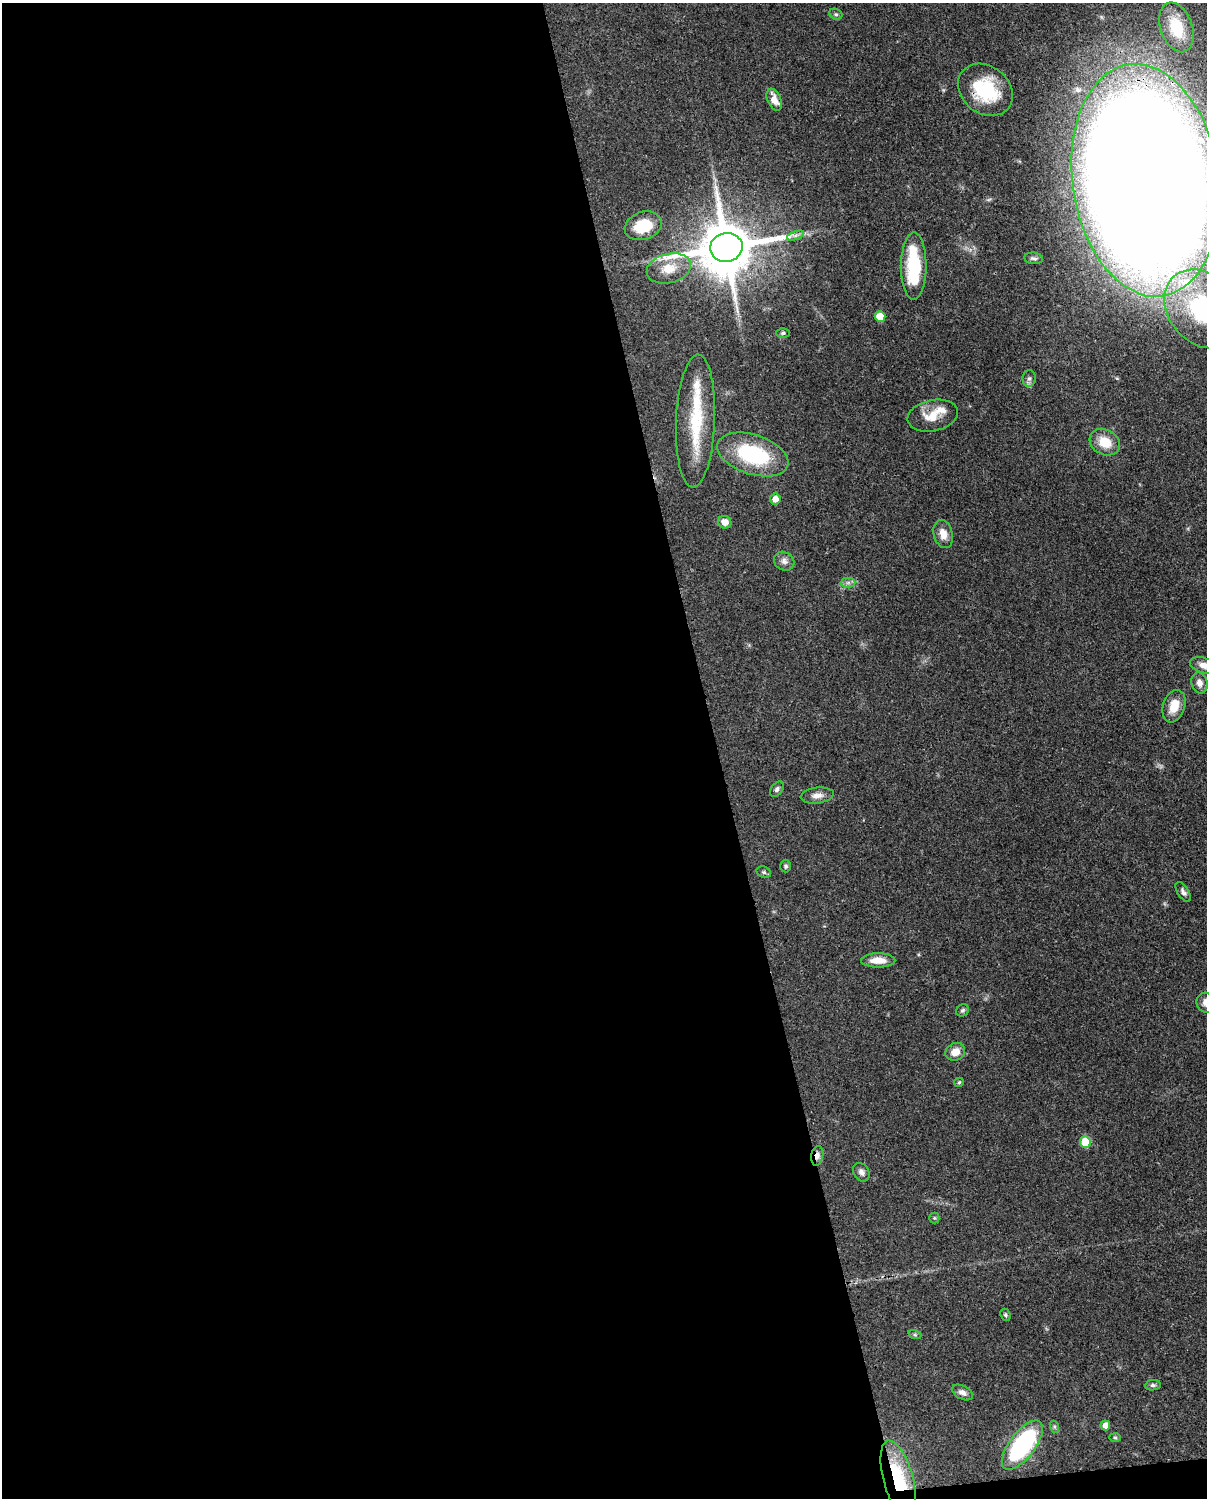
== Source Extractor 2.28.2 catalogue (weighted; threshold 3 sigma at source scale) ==
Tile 9 of 4 x 3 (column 1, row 3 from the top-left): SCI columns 89-1293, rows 266-1761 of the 4999 x 4907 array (HDU 1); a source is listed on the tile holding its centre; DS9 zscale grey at full resolution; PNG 1209 x 1500 px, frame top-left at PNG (2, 3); each listed source drawn as its Kron ellipse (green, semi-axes under 4 px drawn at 4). Shown black and unused: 60% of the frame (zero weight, under 3 of 4 exposures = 7% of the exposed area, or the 3 px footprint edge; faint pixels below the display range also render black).
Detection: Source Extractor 2.28.2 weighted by HDU 2 'WHT'; one run over the whole footprint, this tile lists its part. Background 0.0857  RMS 0.0039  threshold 0.0174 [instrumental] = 3 sigma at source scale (4.5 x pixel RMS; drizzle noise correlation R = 1.50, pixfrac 1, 0.05/0.05 arcsec/px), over >= 5 px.
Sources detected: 54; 1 inside a brighter object's white glare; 1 long thin detection or spike segment (spike, bleed or trail) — neither listed nor drawn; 2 inside a brighter listed object's ellipse — not listed separately; the other 50 listed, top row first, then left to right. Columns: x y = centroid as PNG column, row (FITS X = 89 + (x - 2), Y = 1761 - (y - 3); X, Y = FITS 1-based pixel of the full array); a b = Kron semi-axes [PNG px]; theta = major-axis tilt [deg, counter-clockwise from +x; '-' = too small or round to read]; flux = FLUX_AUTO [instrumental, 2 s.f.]
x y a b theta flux
836 14 7 5 -21 0.76
1176 27 26 16 -71 14
985 90 29 23 -39 23
774 100 12 6 -67 4.1
1146 180 117 73 -82 1800
643 226 19 14 18 12
795 235 9 4 19 1.2
726 247 16 14 11 2700
1034 258 9 5 -7 1
914 266 34 12 89 23
669 268 22 14 14 7.4
1203 309 43 34 -48 48
880 317 5 5 - 8.2
783 333 6 4 2 0.62
1029 378 8 6 89 1.2
933 416 25 15 12 7.7
695 421 66 19 88 23
1105 442 16 12 -28 8
753 454 37 19 -18 34
775 499 5 5 - 3.3
725 522 7 6 - 3.4
943 534 14 9 -76 4.1
784 561 10 9 - 2.1
848 583 7 5 0 1.1
1203 665 14 7 -17 2.8
1199 683 10 8 -74 2.3
1174 706 17 11 72 6.5
777 789 8 5 53 0.92
817 795 16 8 8 2.7
786 866 6 5 - 0.75
764 872 7 5 -22 0.73
1183 892 11 5 -58 1.2
878 960 17 7 0 4.8
1206 1003 10 9 - 2.9
963 1010 7 5 43 0.76
955 1052 10 8 27 4
959 1082 5 4 - 0.6
1085 1142 6 5 - 16
817 1156 10 6 80 2.1
861 1172 10 7 -57 1.7
934 1218 5 5 - 0.53
1005 1315 6 4 -63 0.65
915 1335 6 4 -18 0.61
1153 1385 8 5 9 0.89
962 1392 11 6 -28 2
1105 1425 5 4 - 2.8
1055 1427 6 4 -71 0.6
1115 1438 6 4 -2 0.54
1022 1445 29 13 53 53
898 1479 40 15 -75 21
Overlapping masked pixels (flux is a lower limit): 6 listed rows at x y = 985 90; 1146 180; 726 247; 933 416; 817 1156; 898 1479
Isophote crosses this tile's border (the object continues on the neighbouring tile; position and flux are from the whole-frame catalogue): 4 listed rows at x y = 1146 180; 1203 309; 1203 665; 1206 1003